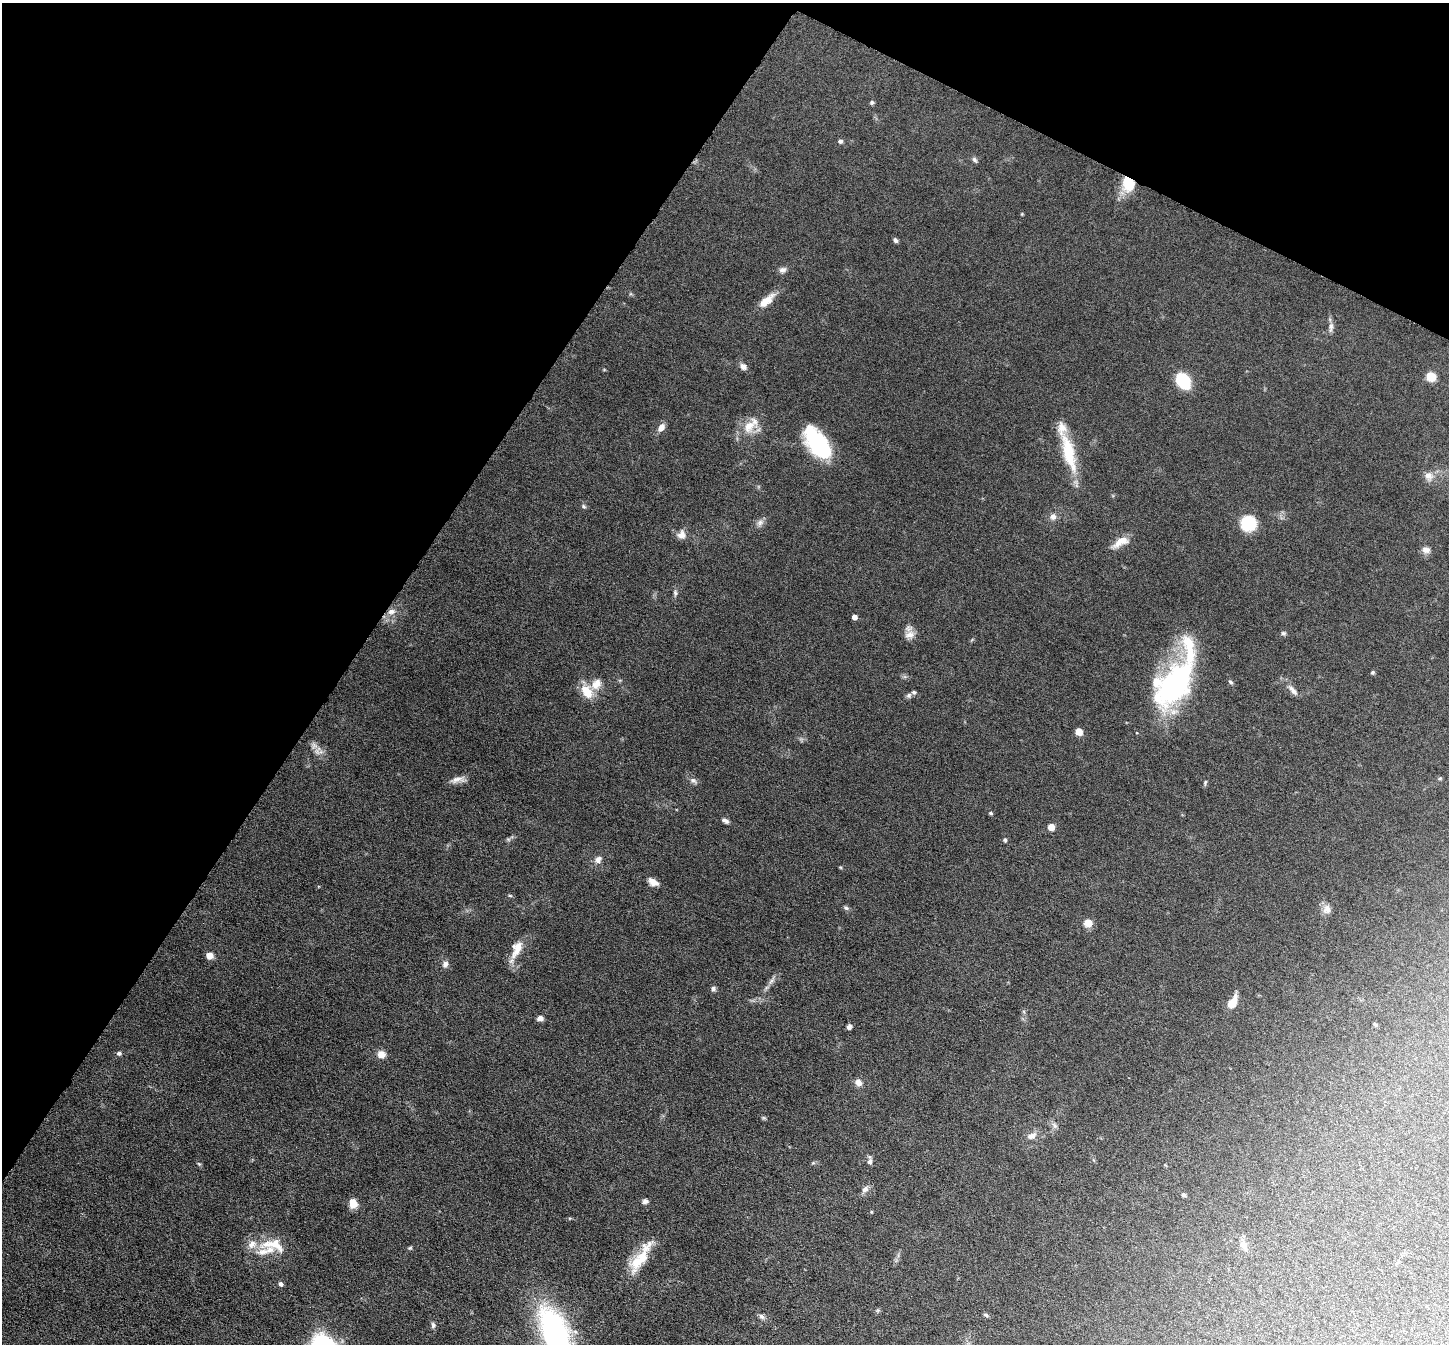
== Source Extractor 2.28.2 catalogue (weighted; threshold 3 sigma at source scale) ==
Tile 2 of 4 x 4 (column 2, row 1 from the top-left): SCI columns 1449-2895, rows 4174-5515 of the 5791 x 5800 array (HDU 1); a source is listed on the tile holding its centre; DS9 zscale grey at full resolution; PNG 1451 x 1346 px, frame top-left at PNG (2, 3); no overlay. Shown black and unused: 30% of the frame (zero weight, under 6 of 12 exposures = <1% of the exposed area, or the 3 px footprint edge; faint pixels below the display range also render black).
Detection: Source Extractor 2.28.2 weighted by HDU 2 'WHT'; one run over the whole footprint, this tile lists its part. Background 0.102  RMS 0.0046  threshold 0.0189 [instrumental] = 3 sigma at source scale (4.09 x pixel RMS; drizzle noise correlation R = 1.36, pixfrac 0.8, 0.05/0.05 arcsec/px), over >= 5 px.
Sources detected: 91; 1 inside a brighter object's white glare — not listed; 7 inside a brighter listed object's ellipse — not listed separately; the other 83 listed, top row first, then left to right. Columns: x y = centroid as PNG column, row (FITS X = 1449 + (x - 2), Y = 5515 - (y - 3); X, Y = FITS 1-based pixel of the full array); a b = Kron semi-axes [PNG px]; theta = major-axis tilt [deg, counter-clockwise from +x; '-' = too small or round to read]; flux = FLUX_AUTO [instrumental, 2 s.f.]
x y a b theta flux
872 102 5 5 - 0.76
840 141 6 5 - 1
975 160 8 5 -51 0.98
1128 184 19 15 -81 11
895 240 6 5 - 1.1
783 270 10 7 16 1.6
766 301 24 9 41 6
1331 327 15 6 86 1.9
743 367 9 7 -37 2.1
1431 376 6 5 - 21
1183 381 14 10 -59 25
749 426 21 17 38 8.2
661 427 10 7 50 2.8
819 444 28 17 -50 40
1069 453 50 13 -75 18
1429 476 13 11 -63 3
584 506 6 5 - 0.72
1053 517 10 9 - 2.1
760 523 11 8 49 2
1248 524 12 12 - 21
681 535 12 11 - 3.1
1120 542 22 9 29 5.3
1426 550 11 8 -7 2.1
675 593 8 6 -85 1.1
391 612 11 8 19 3
854 617 4 4 - 3.1
1283 633 6 6 - 0.86
910 635 15 10 18 3.3
1373 672 5 4 - 0.66
1230 682 7 5 -41 0.75
596 684 16 12 51 4.8
1174 686 54 29 55 83
1293 690 19 7 -49 2.7
587 692 18 12 -58 7.6
909 695 7 7 - 1
1079 732 5 5 - 8.1
317 750 14 10 79 3
1440 778 5 5 - 0.53
457 780 20 7 9 2.9
693 781 12 7 -32 1.6
1205 782 7 4 67 0.63
991 813 5 3 - 0.58
725 821 9 5 -30 1.3
1051 827 5 5 - 7.1
508 839 6 4 -18 0.66
1005 840 5 4 - 0.69
598 860 12 9 39 2.4
840 867 5 4 - 0.4
653 882 12 7 -30 3.3
510 895 6 4 -2 0.53
846 908 8 5 -11 0.89
1327 909 12 10 74 2.9
1088 923 5 5 - 9.8
517 949 25 12 67 7.4
209 955 5 5 - 6.8
445 964 9 7 74 1.7
772 980 16 5 57 2
713 989 6 6 - 1.2
1232 1003 11 6 61 7.9
540 1018 8 6 16 1.7
1375 1024 6 4 -61 0.57
849 1027 6 5 - 1.4
119 1053 7 5 1 0.89
381 1054 9 8 - 3.6
858 1082 9 7 -39 2.7
1055 1126 10 6 -45 1.5
1032 1136 13 8 23 2.8
870 1161 11 6 90 1.6
199 1164 6 4 -43 0.52
865 1189 10 7 45 2.1
1184 1195 5 4 - 0.72
645 1201 7 5 13 1.4
353 1203 10 8 -73 4.5
871 1212 4 4 - 0.38
273 1245 39 17 -8 12
1243 1245 13 8 -63 2.4
410 1248 6 4 21 0.57
640 1258 44 12 57 14
280 1284 5 4 - 1.4
986 1315 6 5 - 0.76
761 1317 9 6 -44 1.2
433 1325 7 5 -82 1.2
556 1333 47 22 -66 120
Overlapping masked pixels (flux is a lower limit): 1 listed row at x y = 1128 184
Isophote crosses this tile's border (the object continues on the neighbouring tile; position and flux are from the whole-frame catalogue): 1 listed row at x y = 556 1333